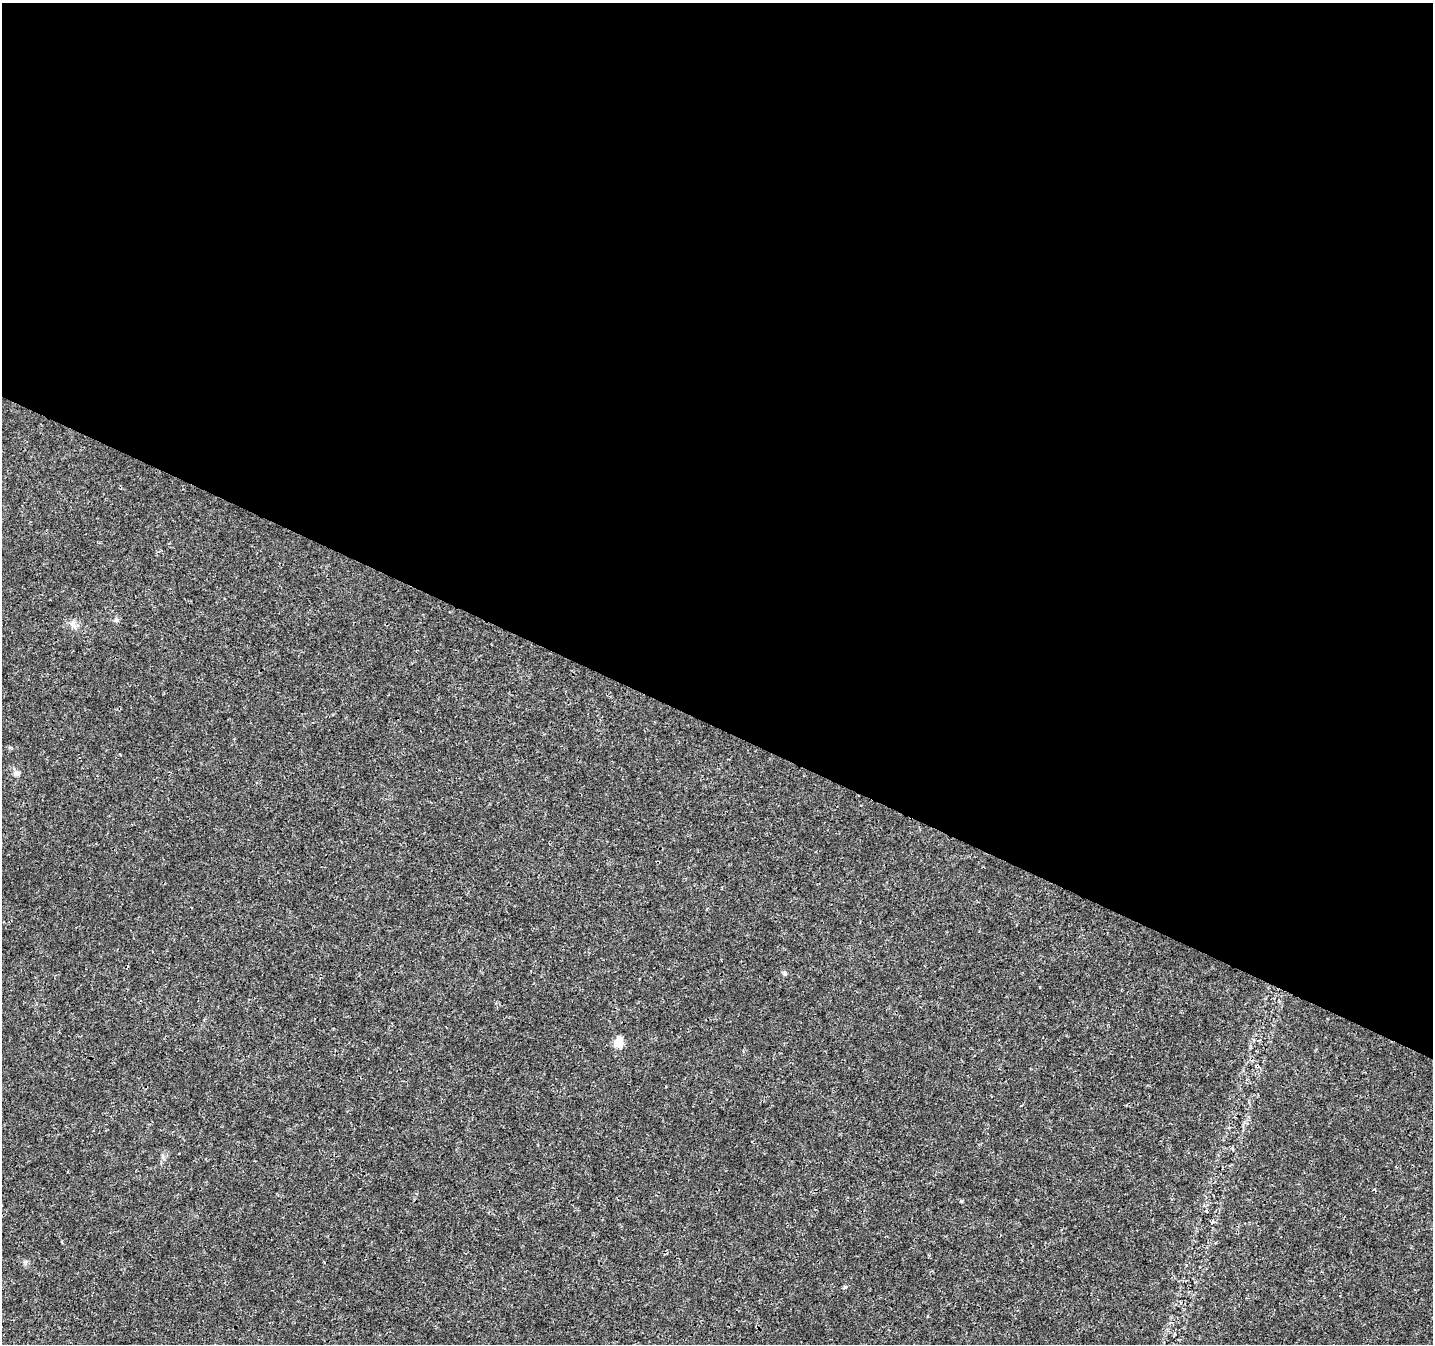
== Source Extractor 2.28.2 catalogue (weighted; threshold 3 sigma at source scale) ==
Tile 3 of 4 x 4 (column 3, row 1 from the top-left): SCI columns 2863-4293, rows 4226-5567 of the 5732 x 5835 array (HDU 1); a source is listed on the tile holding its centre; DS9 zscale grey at full resolution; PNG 1435 x 1346 px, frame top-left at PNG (2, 3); no overlay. Shown black and unused: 54% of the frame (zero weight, under 3 of 4 exposures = <1% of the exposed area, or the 3 px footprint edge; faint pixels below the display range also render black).
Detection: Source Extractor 2.28.2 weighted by HDU 2 'WHT'; one run over the whole footprint, this tile lists its part. Background 0.001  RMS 9.2e-04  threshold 0.00415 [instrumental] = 3 sigma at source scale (4.5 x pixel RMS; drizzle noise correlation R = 1.50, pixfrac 1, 0.0396/0.0396 arcsec/px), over >= 5 px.
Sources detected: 6; all 6 listed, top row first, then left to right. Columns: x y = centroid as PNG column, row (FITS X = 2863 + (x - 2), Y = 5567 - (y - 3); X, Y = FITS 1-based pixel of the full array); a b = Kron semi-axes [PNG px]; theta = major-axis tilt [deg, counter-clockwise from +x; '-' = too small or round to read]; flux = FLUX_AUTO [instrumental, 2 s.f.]
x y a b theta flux
116 620 7 6 - 0.23
73 624 12 8 -69 0.5
17 773 8 7 - 0.27
785 974 6 5 - 0.17
619 1042 5 5 - 4.5
845 1287 5 4 - 0.14